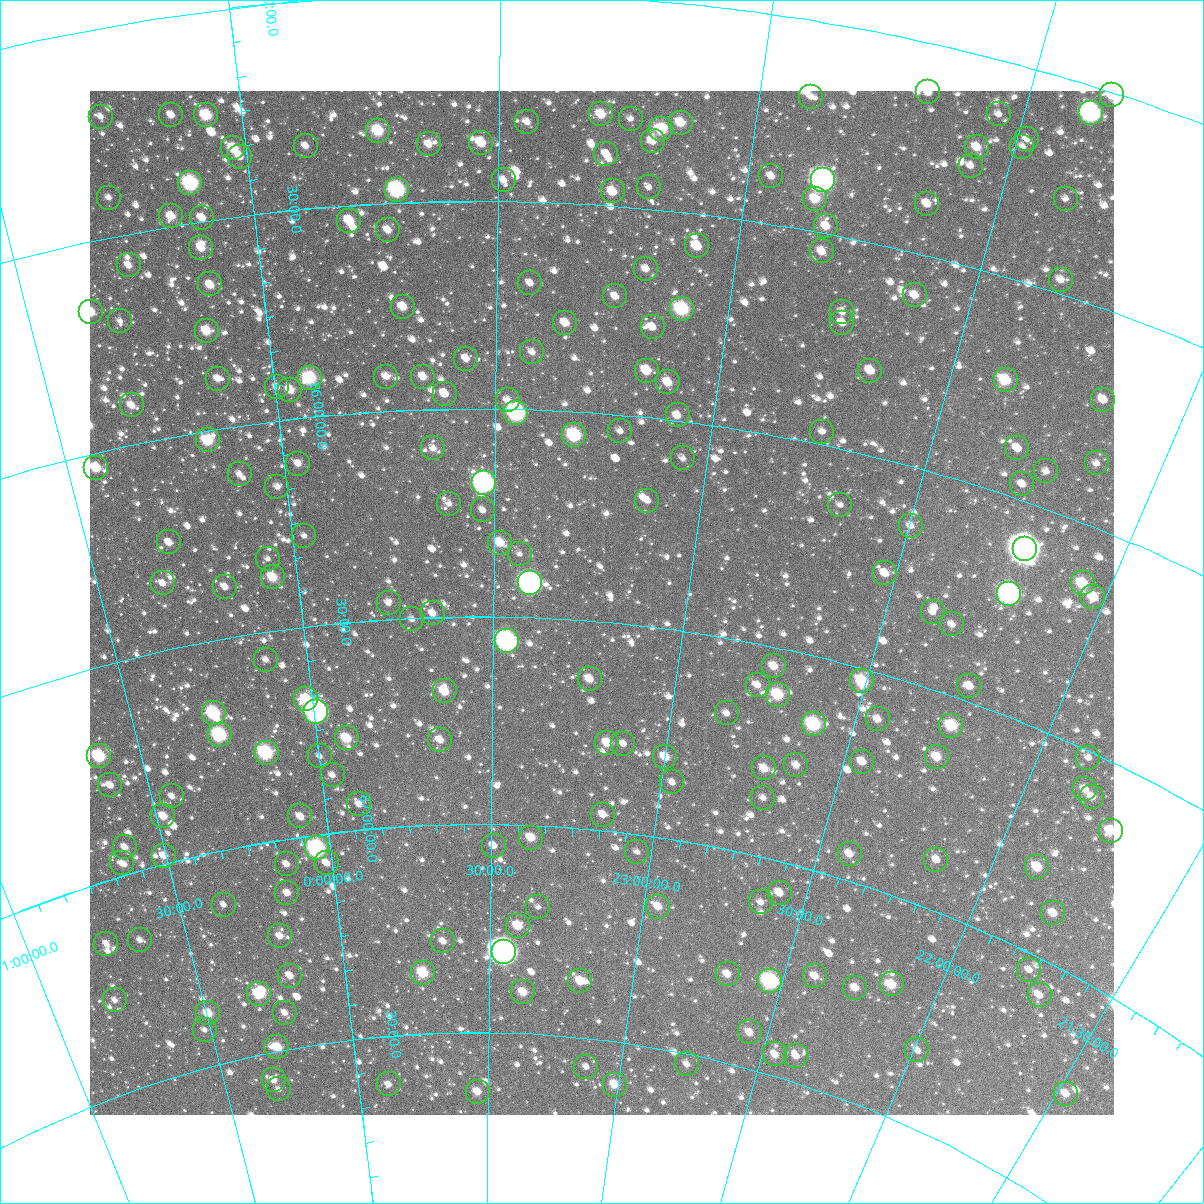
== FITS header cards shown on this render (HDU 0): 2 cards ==
NAXIS1  =                 1024
NAXIS2  =                 1024

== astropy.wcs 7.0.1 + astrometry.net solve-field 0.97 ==
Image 1024 x 1024 px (HDU 0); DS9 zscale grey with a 90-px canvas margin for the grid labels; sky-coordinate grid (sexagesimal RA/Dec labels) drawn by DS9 from the SOLVED WCS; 213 Tycho-2 reference stars matched to detected sources circled (green)
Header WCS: RA---TAN-SIP/DEC--TAN-SIP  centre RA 23:13:08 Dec +86:27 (348.28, +86.45 deg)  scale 8.67 arcsec/px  FOV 147.9' x 147.9'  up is +175 deg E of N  parity flipped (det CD > 0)
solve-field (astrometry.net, Tycho-2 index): VERIFIED the header's WCS against the Tycho-2 star catalogue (verified at 6 index scales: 17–213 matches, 0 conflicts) and refined it, rather than solving blind
Solved WCS: RA---TAN-SIP/DEC--TAN-SIP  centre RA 23:13:08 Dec +86:27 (348.28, +86.45 deg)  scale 8.67 arcsec/px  FOV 147.9' x 147.9'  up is +175 deg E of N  parity flipped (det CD > 0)
The solver's refit moves the header's centre by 0.44 arcsec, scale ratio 1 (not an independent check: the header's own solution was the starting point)
Tycho-2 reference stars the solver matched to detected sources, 213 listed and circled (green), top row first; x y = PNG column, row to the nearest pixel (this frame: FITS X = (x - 90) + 1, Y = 1024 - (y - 91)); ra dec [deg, ICRS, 3 dp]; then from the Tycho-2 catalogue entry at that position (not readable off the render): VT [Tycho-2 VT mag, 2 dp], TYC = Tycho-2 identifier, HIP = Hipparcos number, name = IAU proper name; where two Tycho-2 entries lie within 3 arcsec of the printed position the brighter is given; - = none
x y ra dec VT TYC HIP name
928 92 340.267 +85.117 11.40 4654-1175-1 - -
1112 95 335.299 +85.007 10.52 4654-1145-1 - -
811 97 343.526 +85.182 11.88 4654-1212-1 - -
1091 113 335.701 +85.062 7.26 4654-1474-1 110485 -
601 114 349.498 +85.282 10.30 4654-1122-1 - -
999 114 338.188 +85.127 11.59 4654-1365-1 - -
171 115 2.028 +85.237 11.15 4619-917-1 - -
206 115 1.023 +85.249 9.24 4619-935-1 - -
101 117 4.046 +85.211 11.49 4619-1534-1 - -
631 119 348.630 +85.288 12.48 4654-897-1 - -
527 122 351.657 +85.308 11.13 4654-1146-1 - -
681 123 347.152 +85.286 10.39 4654-1584-1 - -
661 129 347.705 +85.307 9.48 4654-1443-1 - -
378 131 356.062 +85.324 9.43 4654-1517-1 - -
1027 139 337.231 +85.166 11.88 4654-1289-1 - -
653 141 347.924 +85.337 10.97 4654-1225-1 - -
481 143 353.009 +85.360 10.08 4654-1247-1 - -
429 144 354.569 +85.362 11.10 4654-1424-1 - -
306 146 358.230 +85.350 11.62 4654-995-1 - -
977 147 338.551 +85.217 10.76 4654-1343-1 - -
1022 147 337.293 +85.188 12.37 4654-1302-1 - -
233 148 0.363 +85.336 9.81 4619-506-1 - -
606 154 349.275 +85.377 11.74 4654-1361-1 - -
240 157 0.203 +85.358 11.23 4619-970-1 - -
971 166 338.592 +85.264 12.06 4654-1393-1 - -
771 176 344.296 +85.386 11.55 4654-1294-1 - -
504 180 352.328 +85.449 11.45 4654-1192-1 - -
823 180 342.763 +85.374 6.05 4654-1710-1 112833 -
190 183 1.776 +85.405 8.23 4619-757-1 583 -
649 187 347.919 +85.448 11.68 4654-1554-1 - -
397 190 355.577 +85.469 7.83 4654-1139-1 116945 -
613 191 349.001 +85.465 10.21 4654-1158-1 - -
109 198 4.261 +85.406 12.12 4619-985-1 - -
815 199 342.870 +85.423 10.62 4654-1421-1 - -
1066 199 335.661 +85.278 12.13 4654-176-1 - -
927 204 339.568 +85.378 11.16 4654-1560-1 - -
171 216 2.529 +85.476 11.01 4619-1476-1 - -
202 218 1.580 +85.492 10.84 4619-1499-1 - -
349 221 357.085 +85.537 10.50 4654-1077-1 - -
826 226 342.409 +85.482 10.95 4654-1601-1 - -
388 230 355.914 +85.564 11.02 4654-1547-1 - -
697 246 346.252 +85.577 10.41 4654-1589-1 - -
201 248 1.742 +85.564 10.79 4619-2211-1 - -
822 251 342.390 +85.544 10.97 4654-552-1 - -
129 265 4.067 +85.575 11.66 4619-1544-1 - -
646 269 347.768 +85.644 11.49 4654-464-1 - -
1061 280 335.064 +85.467 11.49 4654-348-1 - -
530 283 351.427 +85.696 11.60 4654-24-1 - -
210 284 1.636 +85.653 10.45 4619-1772-1 - -
915 295 339.268 +85.599 10.99 4654-188-1 - -
615 296 348.675 +85.717 11.15 4654-946-1 - -
403 307 355.544 +85.751 10.65 4654-194-1 - -
682 309 346.495 +85.731 8.63 4654-434-1 - -
91 312 5.525 +85.668 10.41 4619-1461-1 - -
842 312 341.403 +85.676 11.48 4654-460-1 - -
120 321 4.675 +85.702 12.02 4619-2193-1 - -
565 323 350.237 +85.788 10.93 4654-814-1 - -
842 323 341.317 +85.703 11.69 4654-2-1 - -
653 327 347.377 +85.782 11.57 4654-26-1 - -
207 331 1.977 +85.762 10.14 4619-542-1 - -
532 352 351.295 +85.862 11.95 4654-162-1 - -
466 359 353.498 +85.879 11.72 4654-262-1 - -
647 371 347.430 +85.888 10.15 4654-204-1 - -
870 371 340.089 +85.800 10.66 4654-366-1 - -
386 377 356.204 +85.917 11.12 4654-412-1 - -
423 377 354.962 +85.921 10.76 4654-278-1 - -
310 378 358.780 +85.906 8.85 4654-530-1 - -
218 379 1.855 +85.880 11.39 4619-1996-1 - -
1006 380 335.753 +85.737 9.70 4654-836-1 - -
668 382 346.679 +85.910 10.49 4654-394-1 - -
277 387 359.927 +85.920 12.10 4654-610-1 - -
290 390 359.480 +85.929 10.47 4654-242-1 - -
445 394 354.239 +85.963 11.04 4654-158-1 - -
508 400 352.082 +85.979 11.13 4654-360-1 - -
1103 400 332.568 +85.706 11.18 4654-606-1 - -
132 405 4.864 +85.907 11.00 4619-1625-1 - -
516 413 351.770 +86.008 7.67 4654-368-1 115753 -
678 415 346.220 +85.986 11.36 4654-268-1 - -
620 431 348.136 +86.039 12.30 4654-734-1 - -
822 432 341.230 +85.969 11.91 4654-316-1 - -
574 435 349.723 +86.057 8.69 4654-682-1 115109 -
208 440 2.520 +86.023 9.49 4619-1419-1 820 -
433 448 354.678 +86.093 11.64 4654-334-1 - -
1017 448 334.695 +85.884 11.20 4654-538-1 - -
683 458 345.851 +86.088 12.37 4654-458-1 - -
1097 463 332.031 +85.854 11.92 4654-120-1 - -
298 464 359.491 +86.108 11.38 4654-594-1 - -
96 468 6.515 +86.035 9.91 4619-1473-1 - -
1046 471 333.526 +85.915 12.55 4654-710-1 - -
240 474 1.603 +86.115 11.71 4619-1900-1 - -
484 483 352.891 +86.178 7.11 4654-792-1 116109 -
1022 484 334.151 +85.963 11.41 4654-810-1 - -
277 487 0.322 +86.158 11.63 4619-1756-1 - -
647 501 346.931 +86.199 12.00 4654-802-1 - -
449 504 354.152 +86.228 12.74 4654-908-1 - -
840 505 340.056 +86.131 12.27 4654-64-1 - -
483 510 352.924 +86.244 11.92 4654-894-1 - -
911 526 337.444 +86.138 11.47 4654-486-1 - -
304 536 359.564 +86.283 11.73 4658-261-1 - -
169 542 4.537 +86.248 11.35 4619-1815-1 - -
500 543 352.270 +86.322 10.16 4658-515-1 - -
1025 549 333.294 +86.108 5.25 4654-1613-1 109693 -
520 554 351.522 +86.348 12.00 4658-151-1 - -
268 559 1.014 +86.327 12.11 4623-638-1 - -
885 573 337.879 +86.265 10.98 4658-321-1 - -
273 577 0.937 +86.372 10.03 4623-776-1 - -
163 583 5.072 +86.341 11.79 4623-679-1 - -
530 583 351.092 +86.417 10.68 4658-417-2 115550 -
1083 583 330.965 +86.135 9.82 4654-862-1 - -
225 587 2.780 +86.378 11.41 4623-254-1 - -
1009 594 333.296 +86.221 6.72 4654-874-1 109694 -
1093 597 330.417 +86.156 10.31 4654-546-1 - -
389 603 356.589 +86.461 11.97 4658-235-1 - -
933 612 335.774 +86.322 11.80 4658-460-1 - -
433 613 354.881 +86.491 11.35 4658-371-1 - -
412 619 355.695 +86.503 11.87 4658-461-1 - -
952 624 334.935 +86.337 11.82 4658-146-1 - -
507 641 351.932 +86.559 7.25 4658-448-1 115813 -
266 660 1.665 +86.566 12.26 4623-637-1 - -
774 666 341.192 +86.545 10.88 4658-152-1 - -
590 679 348.505 +86.640 10.74 4658-624-1 - -
862 681 337.621 +86.530 9.40 4658-164-1 111103 -
758 685 341.671 +86.598 11.67 4658-208-1 - -
969 686 333.540 +86.463 11.00 4658-682-1 - -
445 691 354.460 +86.679 10.15 4658-115-1 - -
778 695 340.783 +86.610 9.45 4658-311-1 - -
306 699 0.242 +86.672 9.61 4623-405-1 - -
316 712 359.878 +86.706 6.75 4658-308-1 118285 -
214 713 4.125 +86.672 8.59 4623-745-1 - -
727 713 342.705 +86.678 11.52 4658-498-1 - -
878 719 336.606 +86.608 11.57 4658-250-1 - -
814 724 339.083 +86.660 8.60 4658-148-1 - -
951 726 333.693 +86.568 9.51 4658-623-1 - -
220 735 4.033 +86.726 8.37 4623-756-1 - -
347 738 358.728 +86.778 9.83 4658-599-1 - -
440 740 354.721 +86.796 11.26 4658-613-1 - -
607 743 347.520 +86.789 10.42 4658-403-1 - -
623 744 346.834 +86.787 11.61 4658-646-1 - -
267 753 2.212 +86.788 8.46 4623-866-1 705 -
99 756 9.184 +86.709 8.85 4623-755-1 - -
320 756 359.964 +86.814 12.15 4658-587-1 - -
665 757 344.969 +86.806 10.63 4658-332-1 - -
937 757 333.826 +86.650 10.56 4658-510-1 - -
1088 758 328.149 +86.514 13.39 4657-141-1 - -
862 762 336.723 +86.716 11.17 4658-163-1 - -
796 765 339.383 +86.765 11.97 4658-307-1 - -
764 768 340.684 +86.791 10.72 4658-133-1 - -
333 775 359.503 +86.863 11.92 4658-257-1 - -
672 782 344.514 +86.864 11.89 4658-227-1 - -
110 785 9.064 +86.783 11.41 4623-128-1 - -
1085 789 327.733 +86.587 11.18 4657-95-1 - -
172 796 6.598 +86.846 11.79 4623-474-1 - -
1092 797 327.346 +86.597 11.34 4657-203-1 - -
763 798 340.450 +86.860 12.01 4658-35-1 - -
359 804 358.448 +86.939 11.50 4658-610-1 - -
603 815 347.399 +86.962 11.51 4658-342-1 - -
163 816 7.183 +86.888 10.62 4623-313-1 - -
300 816 1.156 +86.952 10.93 4623-793-1 - -
1111 831 326.048 +86.649 10.18 4657-16-1 - -
531 838 350.626 +87.029 10.43 4658-526-1 - -
494 846 352.361 +87.051 11.69 4658-19-1 - -
125 847 9.197 +86.936 11.54 4623-178-1 - -
317 848 0.616 +87.033 7.87 4623-381-1 - -
637 852 345.636 +87.041 12.10 4658-255-1 - -
850 854 336.102 +86.938 11.42 4658-182-1 - -
164 856 7.604 +86.980 11.04 4623-252-1 - -
936 860 332.340 +86.884 11.96 4658-489-1 - -
122 863 9.550 +86.971 11.61 4623-797-1 - -
327 863 0.234 +87.071 11.42 4623-333-1 - -
287 864 2.105 +87.060 11.45 4623-430-1 - -
1037 867 328.162 +86.805 10.31 4657-153-1 - -
287 893 2.290 +87.129 11.07 4623-512-1 - -
780 893 338.725 +87.073 11.12 4658-117-1 - -
761 902 339.473 +87.106 12.26 4658-687-1 - -
224 905 5.400 +87.128 11.88 4623-470-1 - -
538 907 350.124 +87.196 12.56 4658-340-1 - -
658 907 344.288 +87.165 11.05 4658-108-1 - -
1053 913 326.664 +86.888 11.02 4657-130-1 - -
518 926 351.085 +87.243 10.36 4658-325-1 - -
280 936 2.989 +87.228 11.27 4623-822-1 - -
140 940 9.741 +87.160 12.39 4623-602-1 - -
443 941 354.847 +87.281 11.83 4658-233-1 - -
106 944 11.348 +87.144 11.85 4623-658-1 - -
504 952 351.754 +87.308 5.59 4658-709-1 115746 -
1029 970 326.493 +87.036 12.06 4657-334-1 - -
423 973 355.950 +87.355 9.55 4658-150-1 117053 -
728 974 340.265 +87.293 11.61 4658-157-1 - -
290 976 2.830 +87.326 11.30 4623-760-1 - -
815 976 335.981 +87.243 11.12 4658-15-1 - -
580 981 347.715 +87.366 10.40 4658-447-1 - -
770 981 338.074 +87.285 8.25 4658-431-1 111244 -
892 984 332.241 +87.202 10.30 4658-647-1 - -
855 988 333.877 +87.240 11.27 4658-248-1 - -
523 992 350.684 +87.402 10.56 4658-478-1 - -
259 994 4.582 +87.356 9.32 4623-713-1 - -
1040 995 325.511 +87.079 11.70 4657-233-1 - -
115 1000 11.827 +87.280 12.34 4623-589-1 - -
208 1013 7.402 +87.374 10.33 4623-754-1 - -
285 1013 3.444 +87.412 11.63 4623-661-1 - -
205 1030 7.805 +87.411 12.49 4623-821-1 - -
750 1032 338.424 +87.417 11.38 4658-608-1 - -
277 1047 4.178 +87.490 10.17 4623-753-1 - -
917 1050 329.785 +87.325 11.65 4657-76-1 - -
775 1054 336.785 +87.451 11.04 4658-530-1 - -
796 1056 335.682 +87.440 11.64 4658-688-1 - -
687 1064 341.344 +87.525 12.06 4658-585-1 - -
586 1067 346.916 +87.569 11.62 4658-114-1 - -
274 1080 4.737 +87.566 11.29 4623-853-1 - -
389 1084 358.266 +87.617 11.82 4658-389-1 - -
615 1085 345.192 +87.604 10.60 4658-387-1 - -
279 1089 4.543 +87.591 12.57 4623-878-1 - -
478 1092 353.089 +87.644 11.00 4658-449-1 - -
1066 1094 322.063 +87.255 11.23 4657-299-1 - -